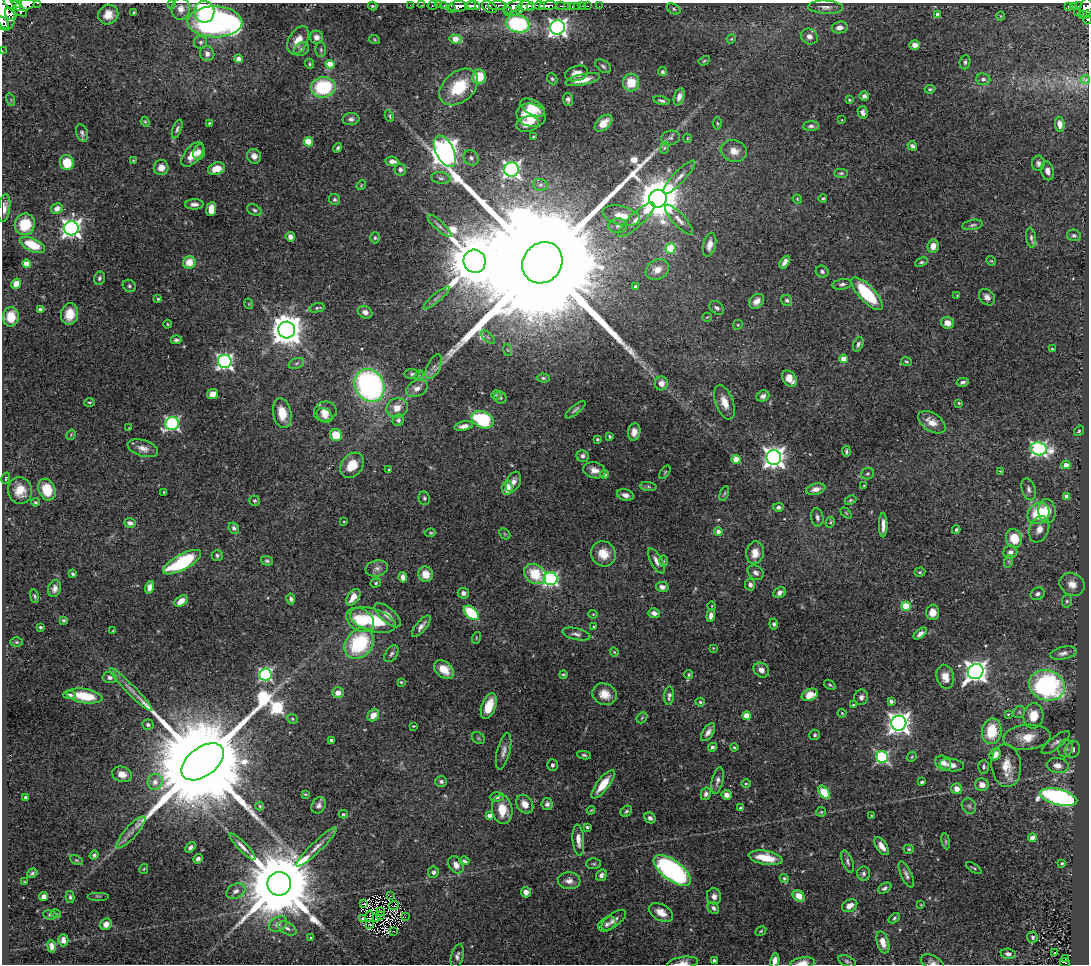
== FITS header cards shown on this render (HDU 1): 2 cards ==
NAXIS1  =                 1087
NAXIS2  =                  962

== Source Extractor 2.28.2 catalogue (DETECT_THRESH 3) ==
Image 1087 x 962 px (HDU 1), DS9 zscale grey, 1 PNG px = 1 image px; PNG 1091 x 966 px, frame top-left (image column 1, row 962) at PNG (2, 3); each listed source drawn as its Kron ellipse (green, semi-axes under 4 px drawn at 4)
Background 0.784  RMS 0.031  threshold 0.0934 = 3 sigma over >= 5 px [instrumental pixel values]
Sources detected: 509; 9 with non-positive FLUX_AUTO (blend fragments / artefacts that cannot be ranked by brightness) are neither listed nor drawn; the other 500 listed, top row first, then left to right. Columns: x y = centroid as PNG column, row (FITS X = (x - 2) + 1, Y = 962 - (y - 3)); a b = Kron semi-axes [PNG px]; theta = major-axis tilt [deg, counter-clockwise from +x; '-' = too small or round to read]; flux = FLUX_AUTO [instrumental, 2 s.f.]
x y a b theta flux
37 3 3 2 - 23
17 4 4 2 - 280
171 4 3 2 - 3.2
24 5 10 5 16 920
410 5 2 2 - 3.9
422 5 2 2 - 2.8
433 5 5 3 - 16
439 5 2 2 - 2.9
444 5 3 2 - 14
540 5 5 3 - 310
373 6 4 3 - 2.6
458 6 9 5 2 390
471 6 5 3 - 120
474 6 6 4 -6 270
497 6 9 4 0 67
525 6 7 5 2 830
531 6 4 4 - 230
548 6 9 4 5 450
560 6 4 2 - 17
568 6 3 3 - 44
572 6 3 2 - 4.2
578 6 3 3 - 19
582 6 2 2 - 3.9
587 6 3 2 - 11
599 6 2 2 - 3.8
1073 6 3 2 - 25
1078 6 3 2 - 17
15 7 14 5 -38 850
489 7 8 5 -31 110
513 7 10 5 25 240
826 7 17 6 -2 12
1068 7 4 2 - 1.9
1086 8 10 6 74 330
181 9 11 9 81 18
451 9 2 2 - 10
674 9 7 5 -29 3.9
520 11 3 2 - 1.7
4 12 18 10 -81 1400
204 12 11 10 - 240
508 12 4 3 - 45
134 13 3 3 - 2.4
1077 13 2 2 - 4.5
11 14 7 5 -48 230
937 14 4 4 - 4.7
1082 14 3 2 - 25
1087 14 4 3 - 30
108 15 10 9 - 22
1001 16 5 3 - 2
1087 20 4 3 - 18
3 22 7 3 -52 210
215 22 27 15 -1 740
518 24 12 8 -12 250
557 27 7 7 - 950
840 27 8 6 10 13
316 37 7 6 - 13
809 37 9 8 - 13
455 39 6 4 -15 37
731 39 5 4 - 2.3
298 40 15 9 63 26
375 40 5 3 - 2.1
201 42 6 6 - 5.3
915 45 5 5 - 13
302 49 8 6 33 6
321 50 7 5 -89 3.9
2 51 3 2 - 2.9
207 54 7 7 - 10
238 59 4 4 - 14
704 61 6 3 29 2.4
965 62 7 5 82 5.4
309 64 5 4 - 2.9
330 64 4 4 - 48
603 66 9 5 -34 5.1
662 72 4 4 - 4
577 73 11 7 16 18
479 77 7 7 - 51
552 79 6 5 - 3.5
983 79 7 6 - 8.9
583 80 18 5 12 25
1086 80 4 4 - 2.6
631 83 9 8 - 47
323 87 12 10 8 150
459 87 22 15 41 90
930 89 5 3 - 3.5
864 96 5 5 - 5.6
679 97 9 5 74 10
568 99 6 5 - 7.2
11 100 6 4 -72 3.1
849 100 3 3 - 2.5
662 101 8 4 -15 4.8
533 108 13 7 -29 24
863 112 6 5 - 6.7
531 115 15 11 -15 65
389 116 6 4 -64 3
351 119 8 6 6 6.9
842 120 3 3 - 1.5
145 122 5 4 - 2.6
209 123 3 3 - 2.2
604 123 10 6 43 21
717 123 6 3 -88 2.5
528 124 11 7 10 22
1060 124 7 4 -81 11
811 126 8 5 5 6
177 129 10 4 70 5.5
82 133 9 5 -71 6.1
533 136 3 2 - 1.8
670 138 9 7 14 7.3
687 138 4 3 - 1.9
308 142 5 4 - 87
912 146 5 4 - 6.3
337 148 5 3 - 3.7
664 148 6 4 71 4
445 151 17 9 -63 2300
734 151 13 11 -15 24
199 152 8 5 78 9.4
193 154 15 8 50 28
254 156 7 7 - 12
471 158 8 7 - 8
133 160 4 2 - 1.6
392 161 7 4 -6 11
67 163 7 7 - 50
1038 163 8 6 89 7.5
161 168 7 7 - 15
216 169 9 6 19 27
512 169 7 7 - 720
400 170 6 6 - 5.9
1048 171 9 6 -76 14
841 173 7 4 2 3.7
679 177 22 6 47 16
441 178 9 6 -7 6.7
361 185 5 4 - 2.3
540 185 8 6 -19 6
823 198 4 3 - 3
658 199 9 9 - 9100
797 199 5 4 - 2.4
335 200 6 5 - 4.4
194 204 9 5 1 9.3
4 208 14 6 82 14
57 209 6 5 - 17
211 209 7 5 84 35
254 210 8 5 -29 5.3
621 216 19 9 -14 34
636 220 24 7 43 20
679 220 20 6 -47 14
25 224 11 10 - 69
973 225 10 5 10 5.5
439 226 16 4 -43 7.9
618 226 9 7 5 8.7
71 228 7 7 - 1100
1074 235 7 5 -15 5
290 237 5 4 - 9.9
375 238 5 4 - 3.1
1031 238 10 5 -82 5.9
32 245 13 6 -24 56
709 245 12 6 76 17
933 246 6 5 - 17
671 248 5 5 - 96
475 261 11 11 - 18000
991 261 5 4 - 2.2
189 262 6 6 - 34
785 262 7 4 58 8.4
921 262 6 4 24 3.1
542 263 21 19 51 230000
27 264 4 4 - 44
657 269 12 9 31 25
822 271 6 5 - 5.5
99 278 7 5 74 5.1
16 284 5 4 - 16
842 284 9 5 9 6.5
129 286 7 6 - 4.8
635 286 3 3 - 4
867 294 21 8 -47 130
957 295 4 2 - 1.5
987 297 9 7 -48 11
436 298 17 4 41 8.1
158 299 3 3 - 2.9
787 300 6 5 - 4.4
757 301 8 6 41 14
249 304 5 3 - 1.8
317 308 8 4 14 3.5
717 308 8 6 -41 6.4
40 309 4 3 - 6
365 312 7 6 - 8.2
70 314 11 8 79 33
11 317 10 8 86 35
707 317 5 2 - 1.7
948 323 6 5 - 19
167 324 4 3 - 1.9
738 325 5 4 - 2.7
287 330 8 8 - 4100
488 337 8 3 -45 3.2
176 340 5 4 - 5.4
858 344 7 5 68 6.4
1052 349 4 3 - 2.1
508 350 6 3 -70 2.5
844 359 4 4 - 37
225 361 7 6 - 660
906 362 5 4 - 2.9
296 363 8 5 20 4.9
434 367 13 6 64 10
412 374 8 5 -6 4.7
419 376 5 4 - 2.7
543 378 6 4 -1 4.7
789 379 9 6 -52 21
963 382 6 4 12 5.6
661 383 7 6 - 13
370 385 17 14 -61 510
417 388 11 8 27 14
212 394 5 5 - 19
496 395 5 4 - 2.4
763 396 6 5 - 9
500 397 6 5 - 4.8
89 402 5 2 - 2.1
724 402 18 8 -69 26
959 403 4 3 - 2.7
397 408 11 9 20 22
575 410 12 4 39 5.6
325 411 11 10 - 21
282 413 15 9 -80 43
325 416 8 6 -35 12
398 420 6 5 - 6.1
482 420 11 8 -23 150
932 422 15 9 -32 25
172 423 7 6 - 450
464 426 9 4 11 12
129 428 3 3 - 1.6
1079 431 5 4 - 2.8
634 432 9 6 82 15
71 435 5 3 - 2.1
336 435 6 6 - 55
609 436 4 3 - 3.5
597 439 3 3 - 2.6
143 448 16 8 -17 16
1039 449 8 6 -9 590
846 451 6 3 -87 3.8
582 456 6 6 - 7.6
774 457 7 7 - 1600
736 459 4 4 - 47
352 465 14 10 51 40
1066 465 4 3 - 25
389 470 3 3 - 2.4
594 470 11 8 -15 15
1000 471 4 3 - 1.5
665 472 7 3 55 2.7
604 474 4 4 - 7.8
868 474 6 5 - 3.7
6 478 6 3 74 2.7
513 482 11 7 67 11
864 486 3 2 - 1.4
648 487 8 4 -8 4.4
507 488 7 5 87 36
816 489 10 5 14 14
1029 489 11 6 -72 9.1
47 490 11 8 -69 55
20 491 13 12 - 30
163 492 3 2 - 1.5
724 493 8 4 68 3
625 495 8 5 -16 10
1067 496 4 3 - 14
424 498 7 5 -79 4.6
850 500 6 4 26 3
255 501 5 5 - 4.1
35 502 4 3 - 3.2
778 507 5 4 - 5.5
1047 511 12 8 -87 34
846 513 6 4 -46 2.6
1038 513 12 10 43 85
817 517 9 6 -80 6.6
344 522 3 2 - 1.5
830 522 5 4 - 2.6
130 523 6 4 -18 9.6
883 525 12 3 -90 12
234 528 6 5 - 6
1039 529 14 9 69 19
956 530 4 3 - 3.3
718 532 4 4 - 13
431 533 5 4 - 2.5
505 534 6 4 -43 2.8
1014 538 9 8 - 57
1010 552 7 6 - 12
755 553 11 9 83 26
603 554 13 12 - 35
217 555 5 5 - 4.5
267 561 6 4 -17 4.2
656 561 14 5 -61 12
664 561 6 4 -89 2.8
1009 561 6 4 72 3.2
182 562 21 7 29 200
377 568 11 8 13 11
920 572 5 4 - 2.8
756 573 9 6 -37 7.6
73 574 4 3 - 4
426 574 8 7 - 28
535 574 12 9 -33 64
403 577 5 4 - 12
551 579 6 6 - 430
376 583 5 4 - 3.4
1072 584 13 11 -32 20
750 585 6 5 - 8.4
150 587 6 4 75 14
662 587 6 5 - 11
55 589 9 6 74 9.4
463 593 5 5 - 9.6
780 593 6 5 - 8.9
1037 594 7 6 - 7.7
35 596 7 4 -75 3.5
353 597 9 5 55 23
291 599 5 3 - 6.2
181 601 7 5 37 18
1067 601 6 5 - 3.6
712 606 4 3 - 1.5
906 606 5 4 - 92
933 612 8 6 88 19
471 613 9 5 -43 110
654 613 6 5 - 11
593 614 4 4 - 2.2
388 615 16 7 -41 19
711 615 6 4 84 12
64 620 4 4 - 3.4
360 620 15 11 -32 69
373 620 24 11 -17 98
774 624 5 4 - 4.5
421 626 13 5 50 11
40 627 3 3 - 3.9
594 627 4 4 - 5.9
112 631 4 2 - 1.4
576 634 14 6 -12 8.9
920 634 8 4 40 9.3
476 638 6 3 72 2.5
17 642 6 5 - 3.3
359 643 17 13 51 180
713 648 3 2 - 1.3
614 652 4 3 - 2.1
1063 653 13 6 13 10
391 654 9 6 56 6.3
444 669 11 7 -40 31
761 670 8 6 -39 13
976 671 8 7 - 1600
265 674 6 6 - 390
563 674 4 4 - 2.7
689 675 4 4 - 2.9
110 677 7 5 -6 6.7
945 677 12 8 -77 24
401 682 3 3 - 2.6
830 685 6 3 -35 2.8
1047 685 18 15 -18 400
131 690 30 4 -45 17
338 693 6 5 - 15
605 694 12 10 -25 26
69 695 6 4 -5 7.2
810 695 8 6 23 31
85 696 18 7 -9 66
669 696 9 5 85 7
861 697 8 7 - 7.6
891 701 4 3 - 6.7
700 702 5 4 - 3.1
853 705 3 3 - 2.2
489 706 13 7 69 37
1019 712 6 5 - 4.3
842 713 4 3 - 2
1008 714 4 3 - 1.9
373 715 6 5 - 22
747 716 4 4 - 43
1033 716 12 10 84 39
642 718 6 4 46 2.8
292 719 6 4 -21 3.3
899 723 7 7 - 1600
148 725 6 5 - 5.5
413 726 3 2 - 1.7
992 731 13 10 81 71
708 732 10 5 57 10
815 735 5 5 - 3.4
1027 737 24 12 5 38
478 738 7 5 -36 3.2
331 740 3 3 - 4.2
1056 743 17 6 38 9.2
712 747 4 4 - 4.2
734 747 4 4 - 2.4
1066 748 9 7 74 8.9
1073 749 9 7 68 9.6
504 751 18 6 76 12
995 754 6 5 - 19
584 755 7 4 -8 4.1
882 757 6 5 - 330
912 757 5 4 - 2.6
203 762 24 14 37 100000
943 763 8 6 -38 12
552 765 6 5 - 5.4
952 765 12 6 -7 13
1006 765 21 14 -84 39
1058 766 11 7 -6 18
984 767 7 5 89 5.6
122 774 10 7 -18 20
717 780 13 5 78 8
155 782 8 7 - 17
441 782 6 5 - 6.3
922 782 4 3 - 3
603 784 17 6 52 42
746 784 4 3 - 2.2
982 784 7 6 - 19
957 789 5 5 - 21
824 792 7 4 -55 99
305 794 3 3 - 2.3
706 794 6 5 - 7.1
727 795 5 5 - 13
497 797 7 4 3 5.9
1059 797 19 8 -14 530
26 798 4 3 - 7.9
525 804 10 7 -54 22
547 804 6 5 - 5.6
319 805 8 6 58 8.3
260 806 4 4 - 2.4
969 806 8 7 - 6.5
740 808 4 3 - 4.3
502 809 15 10 -81 42
591 810 4 3 - 1.9
626 811 6 5 - 4.2
821 812 5 5 - 2.7
343 814 4 3 - 2.5
489 815 4 4 - 13
872 816 4 3 - 1.6
650 818 6 5 - 7.1
587 827 3 3 - 4.4
131 832 21 6 49 17
1032 838 4 4 - 21
578 840 16 5 -85 16
946 841 8 4 -81 3.3
882 846 10 5 -55 17
190 847 6 4 49 6.3
242 847 18 4 -46 12
316 847 27 5 44 20
909 849 5 4 - 3
94 855 5 4 - 4
766 858 17 7 -10 48
198 859 5 4 - 6.1
76 860 7 4 -26 2.7
464 861 5 3 - 4.5
848 861 11 5 -69 6.2
1062 863 3 3 - 3.9
594 864 7 5 1 3.7
456 865 9 7 -57 14
974 868 9 3 -32 2.7
144 869 5 3 - 2
672 870 22 10 -37 540
433 872 6 5 - 6.1
32 873 5 4 - 4.4
864 873 7 6 - 5.7
601 875 6 5 - 6.7
906 875 14 5 -65 8
784 878 5 4 - 2.8
25 881 4 2 - 1.7
569 881 11 8 -5 13
279 884 12 11 - 38000
885 888 7 4 31 5.5
236 891 10 7 28 11
526 892 5 5 - 12
44 896 4 4 - 14
98 896 11 2 0 2.6
390 896 2 2 - 2.1
714 896 8 7 - 9.9
799 896 6 5 - 25
70 897 6 4 -77 3.8
363 903 3 2 - 1.2
921 905 3 2 - 1.5
394 906 5 2 - 0.23
850 906 8 6 29 15
713 908 6 5 - 7.5
381 912 2 2 - 1.3
661 912 13 8 -29 23
56 914 5 3 - 1.9
50 915 6 4 -8 3.9
381 915 2 2 - 2.5
370 916 5 2 - 3.3
376 917 3 2 - 2.7
405 917 3 2 - 5.1
362 918 3 2 - 2.9
894 918 6 4 38 3.2
614 920 14 6 37 12
106 924 6 5 - 16
278 924 10 7 32 11
370 924 2 2 - 1.3
607 924 9 6 31 8.1
287 928 10 6 -29 6.7
393 931 2 2 - 24
761 931 6 4 27 2.5
1033 937 6 5 - 4.5
311 938 4 4 - 2.4
63 940 6 5 - 9.3
883 942 11 6 -73 21
52 946 6 4 -81 12
1054 953 3 2 - 3.6
1008 954 7 5 -7 6.9
457 956 12 6 76 8.5
1066 959 3 3 - 12
714 960 4 3 - 3.9
775 960 7 4 76 14
847 961 9 5 -23 5.1
932 962 12 7 -24 8.8
1065 962 5 2 - 8.6
682 963 15 6 8 14
802 963 12 5 7 20
At the frame edge (FLAGS 8, measured only in part): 15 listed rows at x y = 37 3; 17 4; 171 4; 24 5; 1086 8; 4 12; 1087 14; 1087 20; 3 22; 2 51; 4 208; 775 960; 932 962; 682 963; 802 963
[9 non-positive-flux detections neither listed nor drawn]